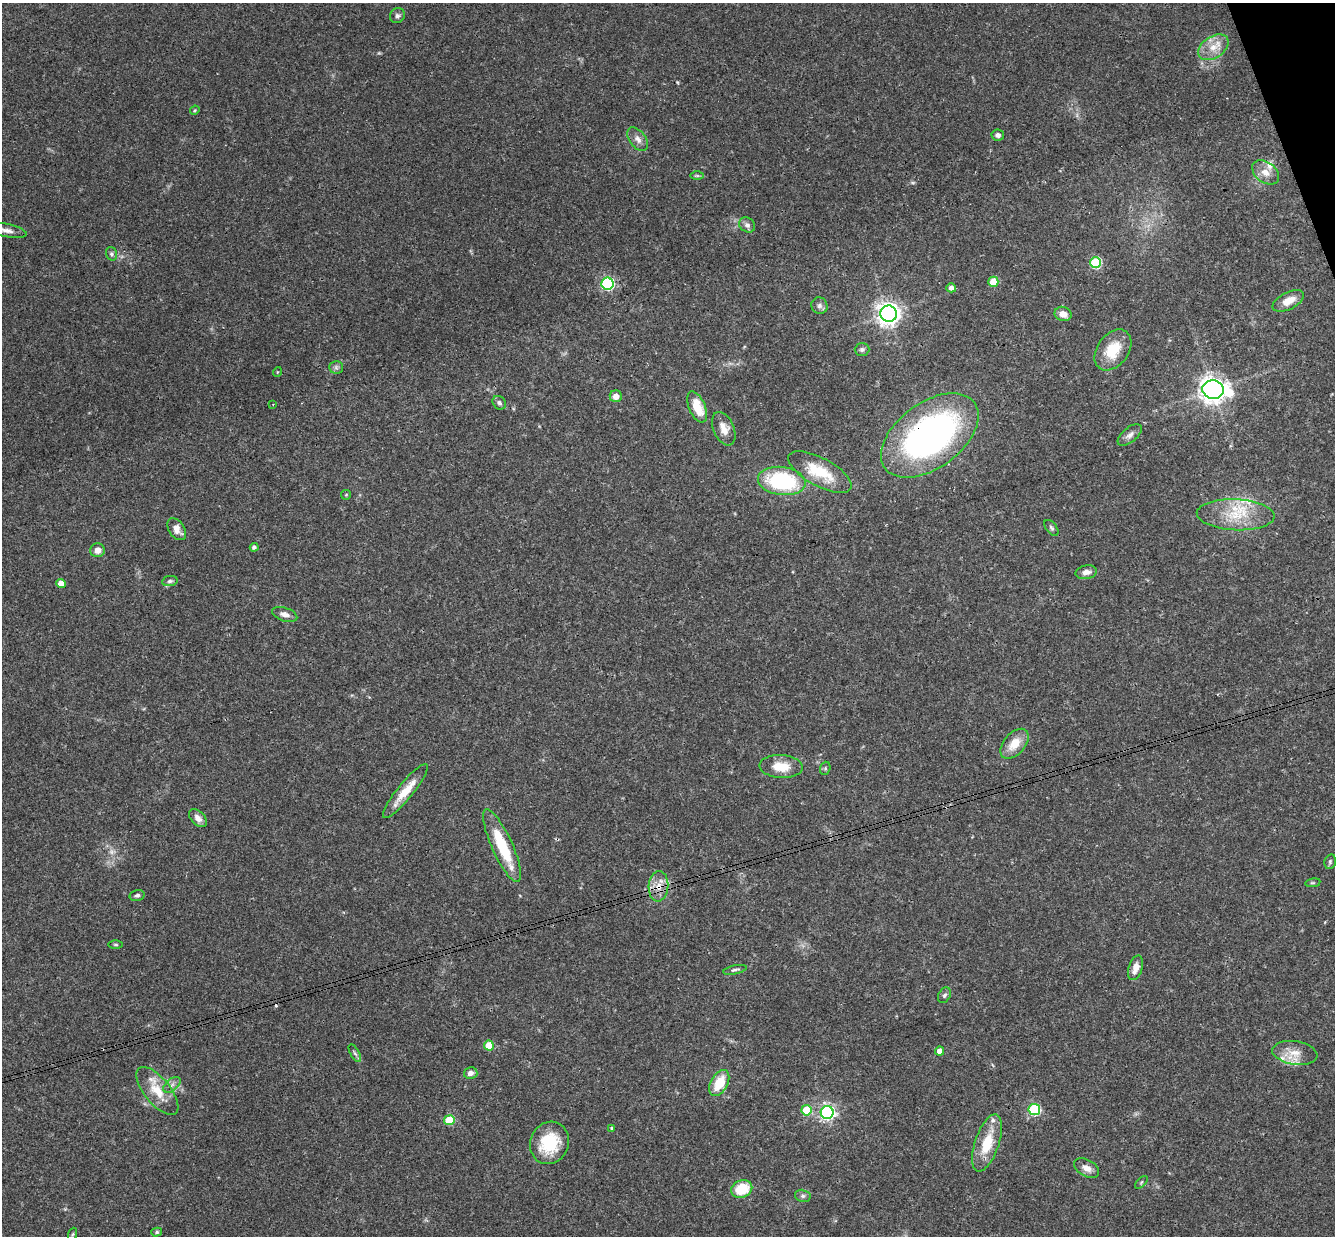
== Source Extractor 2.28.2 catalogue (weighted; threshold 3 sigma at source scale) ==
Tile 10 of 4 x 4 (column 2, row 3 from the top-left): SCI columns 1393-2725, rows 1529-2762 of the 5448 x 5402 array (HDU 1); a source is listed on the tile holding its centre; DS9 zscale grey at full resolution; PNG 1337 x 1238 px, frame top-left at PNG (2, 3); each listed source drawn as its Kron ellipse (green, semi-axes under 4 px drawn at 4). Shown black and unused: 1% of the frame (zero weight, under 3 of 4 exposures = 6% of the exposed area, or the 3 px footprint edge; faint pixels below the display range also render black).
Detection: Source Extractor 2.28.2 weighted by HDU 2 'WHT'; one run over the whole footprint, this tile lists its part. Background 0.0769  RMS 0.0033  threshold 0.0149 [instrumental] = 3 sigma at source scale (4.5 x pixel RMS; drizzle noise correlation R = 1.50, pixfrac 1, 0.05/0.05 arcsec/px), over >= 5 px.
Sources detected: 84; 1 too faint to see at this stretch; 1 cosmic-ray / hot-pixel residue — neither listed nor drawn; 5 inside a brighter listed object's ellipse — not listed separately; the other 77 listed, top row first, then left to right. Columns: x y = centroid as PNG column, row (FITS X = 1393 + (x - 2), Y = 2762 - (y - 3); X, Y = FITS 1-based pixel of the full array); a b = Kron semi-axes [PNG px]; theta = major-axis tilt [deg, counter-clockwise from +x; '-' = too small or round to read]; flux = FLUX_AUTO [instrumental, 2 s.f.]
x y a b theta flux
397 16 8 7 - 0.95
1213 47 17 10 33 4.8
195 110 5 3 - 0.34
998 135 6 5 - 1.1
638 139 13 8 -53 1.9
1266 172 15 10 -37 3.4
697 176 7 4 -1 0.56
747 225 8 7 - 1.2
6 230 21 6 -11 2.2
111 254 7 5 -72 0.77
1095 263 5 5 - 26
993 282 5 5 - 8.3
608 284 6 6 - 54
951 288 5 4 - 1.7
1288 301 17 8 27 4.1
819 306 8 8 - 1.2
888 314 8 8 - 240
1063 314 8 7 - 2.9
862 349 7 6 - 0.86
1113 350 23 15 53 10
336 367 6 6 - 0.89
277 372 5 3 - 0.25
1213 390 11 9 -6 290
616 396 6 6 - 2.4
499 403 7 6 - 0.87
273 404 3 2 - 0.26
697 407 16 8 -67 7.5
724 429 18 10 -66 3.9
930 435 55 32 36 120
1130 435 14 7 40 1.8
820 472 35 14 -28 13
782 481 24 14 -7 32
346 495 5 5 - 0.37
1236 515 39 15 -3 13
1051 528 9 5 -53 0.72
177 529 12 7 -55 2.4
254 547 4 4 - 1
97 550 7 7 - 2.3
1086 572 10 7 10 2.1
170 581 8 5 8 0.8
61 584 5 4 - 3.9
285 614 13 6 -18 1.8
1014 744 18 10 49 5.9
781 767 21 11 -3 6.5
825 768 7 5 70 0.56
405 791 34 8 51 6.7
198 818 11 6 -44 2
502 846 39 10 -66 16
1330 862 7 5 76 0.67
1313 883 7 4 8 0.45
658 886 15 10 85 3.8
137 895 7 5 13 0.75
116 944 7 3 -1 0.4
1136 968 12 7 72 3.3
735 970 12 4 12 0.82
945 995 8 6 62 0.8
489 1045 5 5 - 8.1
940 1051 4 4 - 2.5
355 1053 10 4 -62 0.71
1295 1053 23 11 -9 4.7
471 1073 7 6 - 1.6
719 1083 14 8 60 8.9
172 1085 10 6 41 1.3
157 1091 29 13 -51 7.8
806 1110 5 5 - 12
1034 1110 6 5 - 35
827 1112 6 6 - 98
449 1120 5 5 - 14
612 1128 4 3 - 0.58
549 1143 21 19 65 15
987 1143 30 12 71 11
1087 1168 13 8 -30 2.5
1141 1182 8 3 45 0.38
742 1189 11 8 23 11
803 1196 8 6 -13 0.9
157 1232 5 4 - 0.55
73 1234 6 4 70 0.52
Overlapping masked pixels (flux is a lower limit): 2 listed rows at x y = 930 435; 658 886
Isophote crosses this tile's border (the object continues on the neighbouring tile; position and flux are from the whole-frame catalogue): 1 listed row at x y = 6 230